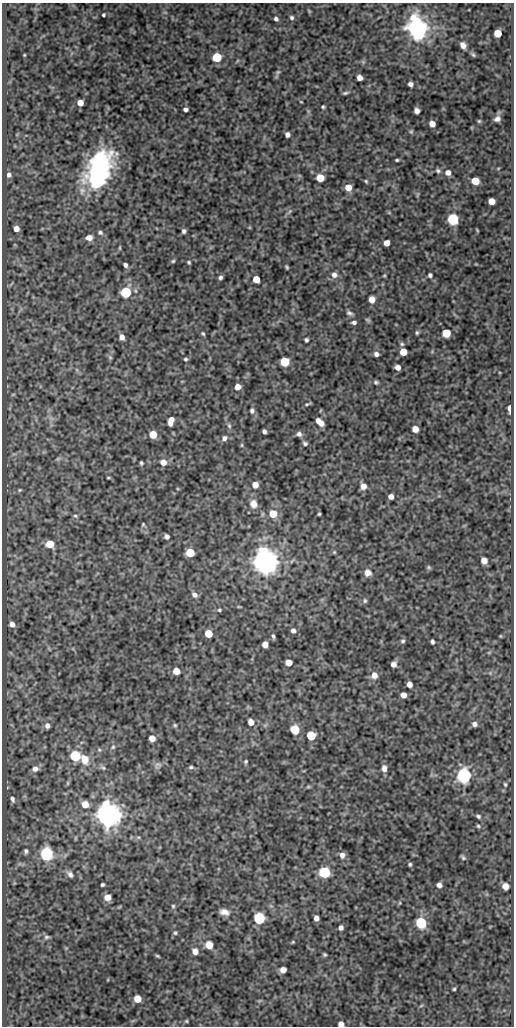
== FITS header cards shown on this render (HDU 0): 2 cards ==
NAXIS1  =                  512
NAXIS2  =                 1024

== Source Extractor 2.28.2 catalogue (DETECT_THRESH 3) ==
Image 512 x 1024 px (HDU 0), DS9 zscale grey, 1 PNG px = 1 image px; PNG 516 x 1028 px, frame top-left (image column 1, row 1024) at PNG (2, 3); no overlay
Background 106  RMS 0.55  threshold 1.65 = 3 sigma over >= 5 px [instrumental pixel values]
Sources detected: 184; all 184 listed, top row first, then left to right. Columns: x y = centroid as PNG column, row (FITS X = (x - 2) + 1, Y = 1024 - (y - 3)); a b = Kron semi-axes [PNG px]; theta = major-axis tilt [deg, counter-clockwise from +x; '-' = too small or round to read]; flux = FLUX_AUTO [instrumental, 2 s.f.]
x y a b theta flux
103 15 3 3 - 53
292 17 5 4 - 76
276 19 5 4 - 90
417 28 7 6 - 41000
498 33 5 5 - 740
463 45 7 6 - 200
473 54 7 4 -52 64
24 55 3 2 - 28
217 57 5 5 - 2200
278 72 6 5 - 64
359 78 5 5 - 260
410 84 5 4 - 130
345 93 7 4 13 67
301 102 4 2 - 26
80 103 5 5 - 440
323 107 4 3 - 49
185 109 4 4 - 110
417 111 5 5 - 160
497 119 8 6 34 150
479 121 5 5 - 47
432 124 5 5 - 300
411 132 6 5 - 53
287 135 5 4 - 140
397 160 4 3 - 49
99 169 28 16 69 7600
438 171 7 5 -27 76
448 173 6 6 - 210
9 175 6 5 - 130
320 178 5 5 - 940
366 181 5 3 - 42
475 181 6 5 - 850
348 187 5 5 - 580
491 201 5 5 - 400
290 211 6 4 45 63
453 219 6 6 - 5000
16 229 5 5 - 250
477 230 5 3 - 29
184 231 4 4 - 87
100 233 7 5 -18 82
89 238 6 5 - 290
387 243 5 5 - 310
173 261 4 4 - 49
189 262 4 4 - 50
125 265 5 4 - 100
287 267 5 3 - 49
334 275 7 7 - 190
430 275 4 4 - 81
384 276 5 3 - 35
220 277 5 4 - 80
256 279 5 5 - 600
136 291 6 4 -70 49
126 292 6 5 - 4200
372 299 5 5 - 410
350 313 8 5 -28 98
368 320 8 4 -27 55
354 322 6 5 - 91
203 333 5 3 - 49
417 333 5 4 - 55
446 333 5 5 - 1200
122 337 5 4 - 200
306 340 5 4 - 73
402 344 6 5 - 59
403 352 5 5 - 690
376 354 5 4 - 130
110 357 7 5 -68 62
185 359 4 4 - 58
285 362 6 5 - 1900
398 367 5 4 - 220
376 382 6 5 - 68
238 387 5 5 - 270
13 394 6 3 19 34
307 404 7 3 18 59
510 408 6 3 90 270
252 411 7 6 - 95
171 421 8 5 73 320
320 422 8 5 -44 380
229 426 8 5 -64 84
415 429 5 5 - 340
264 431 4 4 - 100
153 434 5 5 - 800
299 434 7 6 - 130
224 438 7 6 - 140
305 444 6 5 - 83
242 445 6 4 90 44
58 459 6 5 - 59
163 462 6 6 - 300
141 463 4 3 - 54
108 478 4 3 - 35
255 485 5 5 - 330
363 486 6 6 - 310
20 490 5 4 - 42
391 496 5 5 - 210
253 504 10 8 -68 290
273 514 6 6 - 890
319 514 3 3 - 47
75 516 6 5 - 58
143 524 4 4 - 39
167 536 4 4 - 110
50 544 6 5 - 890
334 552 5 4 - 42
190 553 6 5 - 1300
484 561 5 5 - 300
265 562 8 7 - 56000
429 567 6 5 - 54
368 573 8 8 - 260
195 595 7 5 -37 140
365 601 6 5 - 63
239 607 6 3 -18 34
219 610 5 4 - 50
12 624 5 5 - 180
293 631 5 5 - 150
208 633 5 5 - 830
273 636 6 4 -74 76
500 636 5 3 - 31
403 641 6 6 - 75
432 642 5 3 - 82
265 644 6 5 - 230
489 652 6 4 19 46
289 662 5 5 - 390
394 664 5 5 - 190
176 671 5 5 - 480
490 673 5 5 - 49
374 675 7 7 - 300
409 684 5 5 - 230
403 695 5 5 - 270
251 722 6 5 - 300
474 724 7 6 - 140
175 725 6 4 -22 51
47 726 6 6 - 140
295 730 6 5 - 1900
311 735 6 5 - 1600
152 738 5 5 - 350
113 747 6 5 - 73
75 756 6 6 - 2600
85 759 12 10 -67 480
246 761 5 4 - 53
158 765 11 8 47 150
103 767 9 5 -40 83
191 767 6 4 9 61
384 768 7 6 - 190
35 769 7 7 - 190
464 775 7 6 - 11000
68 783 6 4 89 44
505 784 5 4 - 53
308 787 6 4 19 48
12 799 8 5 -69 94
85 804 7 6 - 430
108 815 8 7 - 56000
478 816 6 4 -29 72
478 826 6 5 - 59
138 837 6 4 -17 49
75 838 6 4 90 38
26 851 6 5 - 82
46 854 6 6 - 6300
342 855 7 6 - 190
463 858 6 5 - 66
410 864 4 4 - 55
324 872 6 6 - 3400
70 874 9 6 -51 150
102 885 4 3 - 63
439 885 5 4 - 150
505 886 6 5 - 280
107 897 6 5 - 230
400 903 6 4 88 38
173 906 6 5 - 56
224 912 11 7 -13 240
259 918 6 6 - 4600
316 918 5 4 - 200
421 923 6 6 - 3500
341 928 4 4 - 140
175 933 6 5 - 66
47 937 8 5 7 76
293 942 4 4 - 36
209 945 6 6 - 590
195 951 6 6 - 280
325 955 4 4 - 54
157 956 5 3 - 48
283 970 5 5 - 290
454 989 3 3 - 48
137 999 5 5 - 640
259 1001 7 4 30 50
421 1006 6 4 20 45
186 1021 5 4 - 48
341 1024 5 4 - 210
At the frame edge (FLAGS 8, measured only in part): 1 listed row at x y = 341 1024

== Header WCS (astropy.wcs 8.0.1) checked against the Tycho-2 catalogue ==
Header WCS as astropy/WCSLIB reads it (CRVAL/CRPIX/CD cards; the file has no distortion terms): RA---SIN/DEC--SIN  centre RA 10:24:20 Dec -23:39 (156.08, -23.65 deg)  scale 1 arcsec/px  FOV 8.5' x 17.1'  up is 0 deg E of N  parity normal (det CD < 0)
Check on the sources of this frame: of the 60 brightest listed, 3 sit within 1.5 arcsec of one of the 6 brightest Tycho-2 stars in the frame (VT <= 12.02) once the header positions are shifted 0.22 arcsec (0.22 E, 0.02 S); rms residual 0.41 arcsec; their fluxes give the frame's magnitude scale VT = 22.67 - 2.5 log10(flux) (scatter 0.16 mag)
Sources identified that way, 3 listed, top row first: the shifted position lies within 1.5 arcsec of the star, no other Tycho-2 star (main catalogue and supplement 1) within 3.0 arcsec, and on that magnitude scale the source's flux lands within +1.5 / -3 mag of the star's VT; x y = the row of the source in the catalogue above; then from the Tycho-2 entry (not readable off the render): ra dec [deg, ICRS J2000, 3 dp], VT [Tycho-2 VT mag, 2 dp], TYC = Tycho-2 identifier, HIP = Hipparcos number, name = IAU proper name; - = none
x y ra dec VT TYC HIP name
417 28 156.035 -23.514 11.30 6619-1129-1 - -
265 562 156.081 -23.662 10.80 6619-1156-1 - -
108 815 156.128 -23.732 9.99 6619-822-1 - -